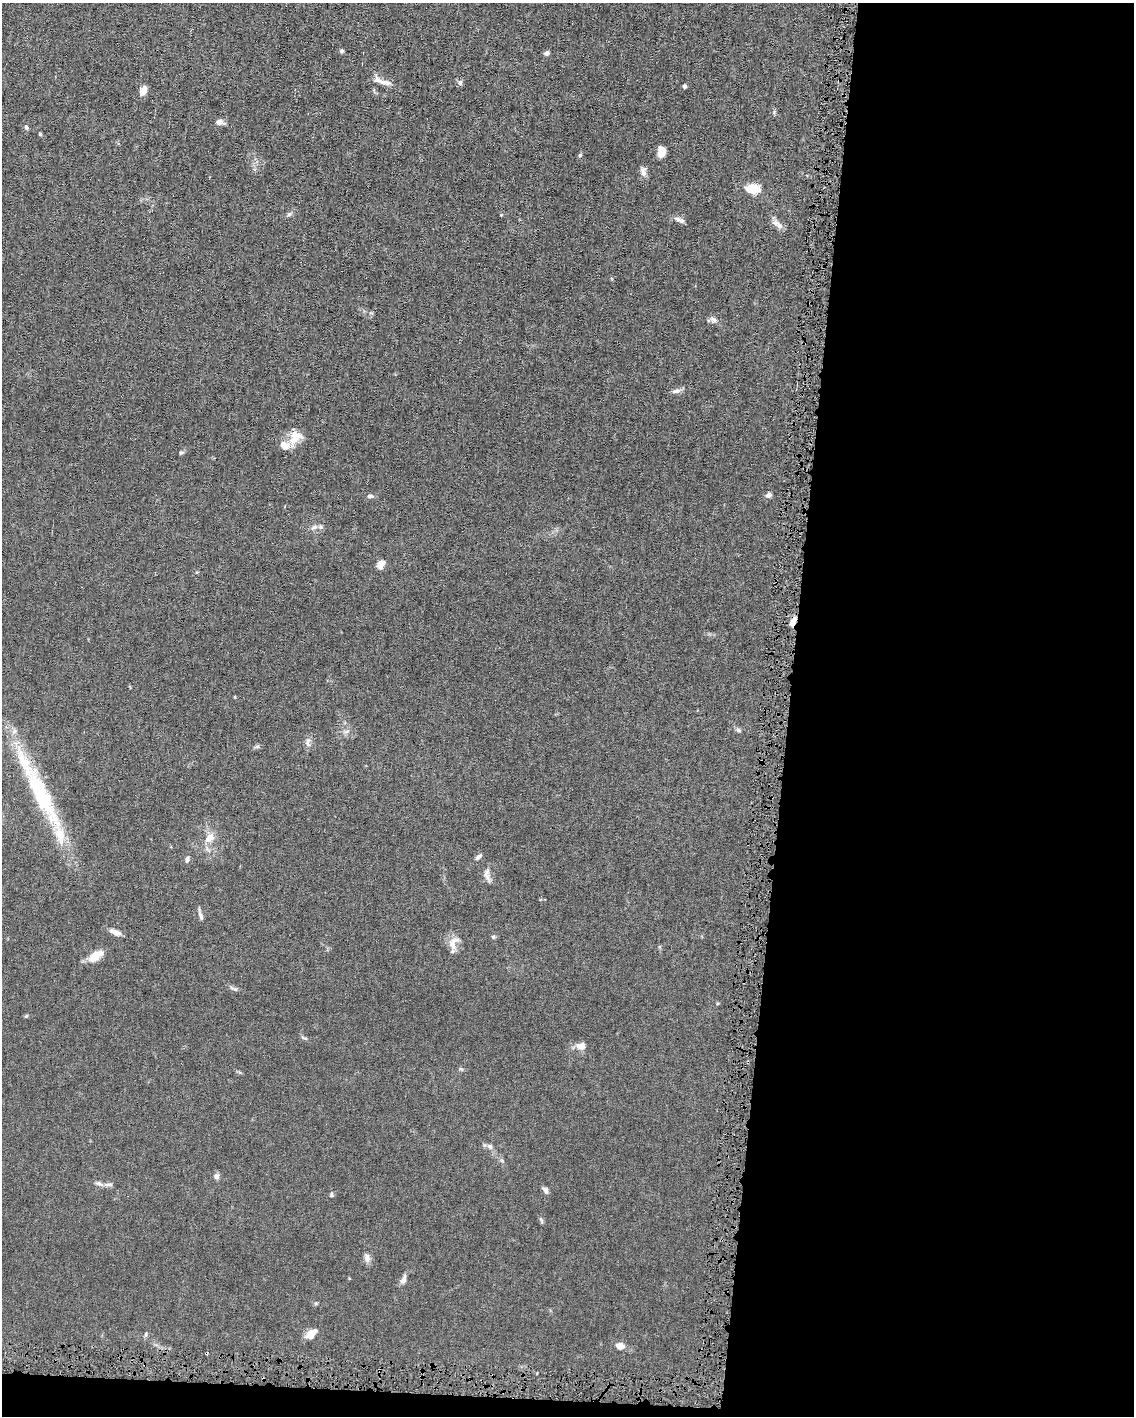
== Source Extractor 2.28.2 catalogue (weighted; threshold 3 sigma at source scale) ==
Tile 12 of 4 x 3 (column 4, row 3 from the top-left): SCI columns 3399-4530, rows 106-1519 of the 4530 x 4563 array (HDU 1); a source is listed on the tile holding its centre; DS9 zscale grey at full resolution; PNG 1136 x 1418 px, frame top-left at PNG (2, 3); no overlay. Shown black and unused: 32% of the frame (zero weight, under 4 of 8 exposures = <1% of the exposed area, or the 3 px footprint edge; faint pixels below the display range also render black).
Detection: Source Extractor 2.28.2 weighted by HDU 2 'WHT'; one run over the whole footprint, this tile lists its part. Background 0.0155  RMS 0.0024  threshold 0.00961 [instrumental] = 3 sigma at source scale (4.09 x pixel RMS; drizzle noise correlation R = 1.36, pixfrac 0.8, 0.05/0.05 arcsec/px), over >= 5 px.
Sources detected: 63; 1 cosmic-ray / hot-pixel residue — not listed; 5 inside a brighter listed object's ellipse — not listed separately; the other 57 listed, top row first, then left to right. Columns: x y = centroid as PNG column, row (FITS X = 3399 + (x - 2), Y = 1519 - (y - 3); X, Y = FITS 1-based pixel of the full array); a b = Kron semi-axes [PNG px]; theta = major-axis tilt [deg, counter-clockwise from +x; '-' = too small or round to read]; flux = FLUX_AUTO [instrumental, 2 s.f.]
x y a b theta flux
342 51 5 5 - 0.41
547 53 5 5 - 0.76
384 82 25 7 -16 1.9
460 83 8 5 82 0.51
684 86 5 4 - 0.44
143 91 9 6 69 2.2
220 122 10 6 -6 1.1
26 127 6 5 - 0.48
40 134 5 4 - 0.23
661 152 9 7 -90 2.8
580 155 5 5 - 0.37
643 172 14 7 -80 1.1
753 189 12 7 2 6.5
289 214 7 5 43 0.44
501 215 4 3 - 0.16
680 220 15 6 -24 0.9
779 225 12 8 -46 1.3
713 320 11 8 -23 0.86
676 391 12 6 9 0.89
294 440 16 11 61 3
181 453 6 5 - 0.33
769 495 8 6 42 0.73
370 496 8 5 1 0.53
314 527 9 6 37 0.76
381 564 11 7 64 1.7
793 622 12 6 72 1.4
738 730 8 5 -20 0.48
347 731 8 4 19 0.46
308 742 14 5 86 0.84
257 747 7 4 18 0.39
42 796 97 21 -64 25
210 838 16 10 41 2.3
478 857 10 5 38 0.61
187 859 8 6 79 0.61
487 875 21 8 -80 1.4
201 916 14 5 -69 0.72
115 932 16 6 -21 1.3
493 937 6 5 - 0.31
452 945 16 8 -65 1.7
95 956 19 9 38 3
235 989 5 5 - 0.34
26 1016 5 4 - 0.25
304 1038 9 3 -16 0.37
581 1046 13 9 1 1.7
490 1146 9 6 -49 0.7
216 1176 8 7 - 0.69
99 1183 10 6 -24 0.7
108 1184 15 4 0 0.65
545 1190 9 5 -57 0.71
331 1195 6 5 - 0.39
541 1220 9 5 -65 0.42
367 1258 10 7 -80 1.2
403 1279 13 6 69 0.94
146 1334 6 5 - 0.34
311 1334 9 6 44 3.9
620 1346 9 7 -10 1.6
206 1353 3 3 - 0.28
Overlapping masked pixels (flux is a lower limit): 2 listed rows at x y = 793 622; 206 1353